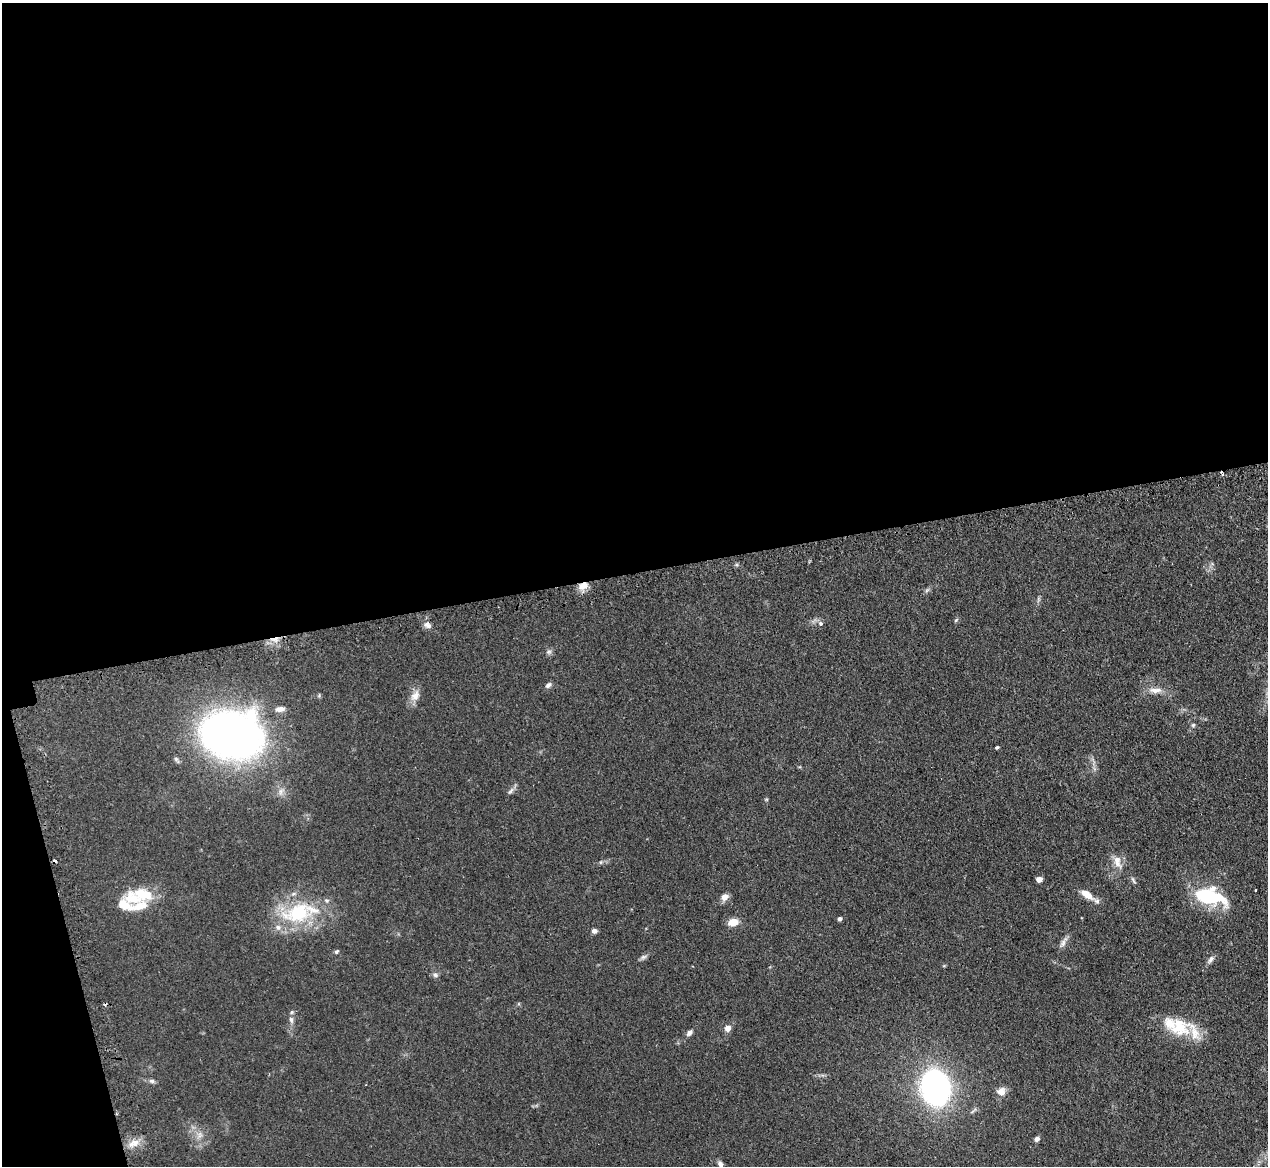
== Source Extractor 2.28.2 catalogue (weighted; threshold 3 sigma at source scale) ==
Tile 1 of 4 x 4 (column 1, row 1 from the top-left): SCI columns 35-1300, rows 3658-4821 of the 5133 x 5106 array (HDU 1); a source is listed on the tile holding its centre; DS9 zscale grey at full resolution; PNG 1270 x 1168 px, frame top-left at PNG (2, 3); no overlay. Shown black and unused: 51% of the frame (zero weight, under 2 of 3 exposures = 4% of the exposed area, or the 3 px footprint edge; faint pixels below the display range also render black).
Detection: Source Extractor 2.28.2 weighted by HDU 2 'WHT'; one run over the whole footprint, this tile lists its part. Background 0.107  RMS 0.0075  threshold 0.0336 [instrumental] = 3 sigma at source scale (4.5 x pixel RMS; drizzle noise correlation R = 1.50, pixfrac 1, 0.05/0.05 arcsec/px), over >= 5 px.
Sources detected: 56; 1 inside a brighter object's white glare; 5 cosmic-ray / hot-pixel residue — not listed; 6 inside a brighter listed object's ellipse — not listed separately; the other 44 listed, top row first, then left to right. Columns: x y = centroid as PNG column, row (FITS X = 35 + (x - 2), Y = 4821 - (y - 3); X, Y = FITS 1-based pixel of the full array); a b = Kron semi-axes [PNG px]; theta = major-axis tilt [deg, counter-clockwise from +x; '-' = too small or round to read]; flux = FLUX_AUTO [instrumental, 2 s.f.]
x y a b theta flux
583 586 13 9 24 7.2
927 590 8 4 45 1.5
956 620 6 4 45 0.97
820 623 7 6 - 2.2
428 625 10 7 -25 3.1
549 652 7 7 - 1.9
548 685 8 5 37 2.2
1155 690 21 7 1 6.3
415 696 17 11 60 6.6
280 709 11 6 7 3.8
1193 725 7 4 45 1.1
232 735 48 36 -7 450
997 747 4 3 - 1.1
511 791 11 5 48 2.4
1117 861 19 9 -74 7.6
601 862 6 4 71 0.9
1039 879 5 4 - 6.1
1133 880 11 4 -59 1.7
1255 890 3 2 - 0.61
143 894 27 16 -13 21
1086 894 17 8 -36 9.2
1204 896 35 21 -23 36
724 897 9 8 - 4.6
124 905 19 10 -20 11
298 913 45 26 15 56
840 919 4 4 - 2.1
733 922 10 7 14 8.6
594 931 6 5 - 2.4
1063 943 12 7 64 3.2
336 952 6 5 - 1.3
643 957 9 6 16 1.9
1211 959 11 6 57 2.7
435 975 8 6 -17 1.8
291 1020 10 6 -82 2.7
1179 1027 30 25 -10 27
728 1028 7 7 - 4.2
689 1033 9 6 48 2.5
152 1081 8 6 -15 1.8
935 1088 28 22 -77 190
1001 1091 11 10 - 5.5
200 1135 10 6 83 3.4
1037 1139 6 5 - 2.3
134 1143 17 9 23 7.3
720 1164 10 7 -62 3.4
Overlapping masked pixels (flux is a lower limit): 1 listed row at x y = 583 586
Isophote crosses this tile's border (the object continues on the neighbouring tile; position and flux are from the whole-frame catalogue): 1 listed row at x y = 720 1164